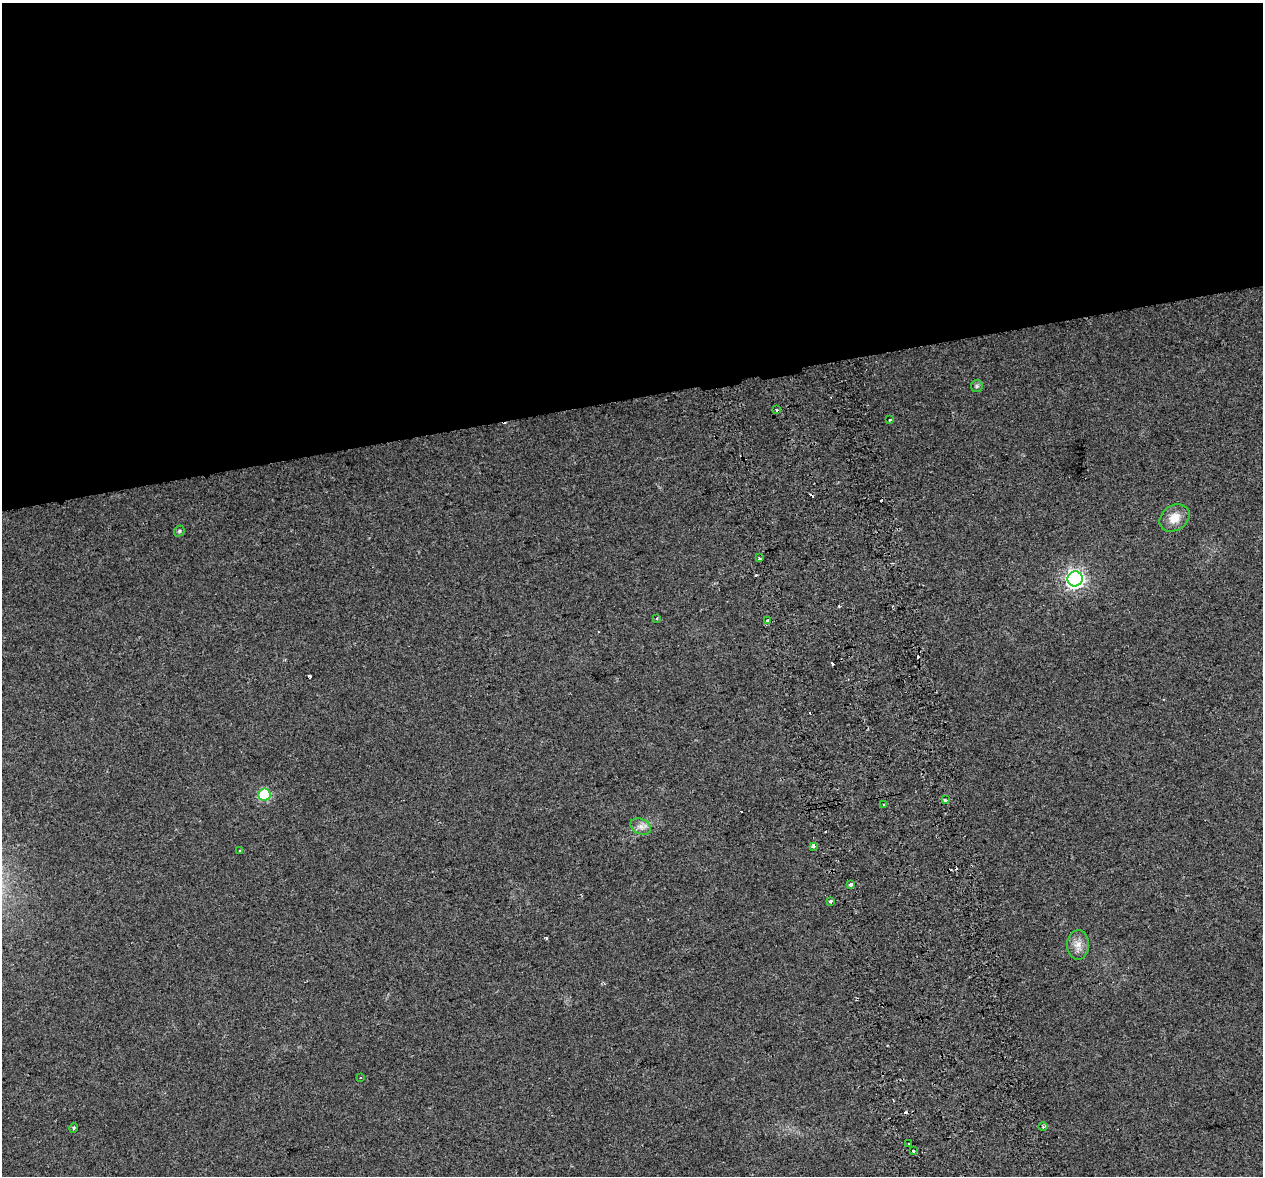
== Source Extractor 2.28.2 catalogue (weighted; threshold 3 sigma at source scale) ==
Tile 2 of 4 x 4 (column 2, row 1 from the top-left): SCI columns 1319-2579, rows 3628-4801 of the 5157 x 4856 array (HDU 1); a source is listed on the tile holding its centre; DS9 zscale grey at full resolution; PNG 1265 x 1178 px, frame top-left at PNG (2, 3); each listed source drawn as its Kron ellipse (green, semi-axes under 4 px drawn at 4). Shown black and unused: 34% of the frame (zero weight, under 2 of 3 exposures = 3% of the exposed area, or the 3 px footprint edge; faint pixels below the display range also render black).
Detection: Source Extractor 2.28.2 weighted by HDU 2 'WHT'; one run over the whole footprint, this tile lists its part. Background 0.0212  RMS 0.0071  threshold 0.0319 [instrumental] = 3 sigma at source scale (4.5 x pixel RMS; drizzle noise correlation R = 1.50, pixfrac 1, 0.0396/0.0396 arcsec/px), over >= 5 px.
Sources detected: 34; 11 cosmic-ray / hot-pixel residue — neither listed nor drawn; the other 23 listed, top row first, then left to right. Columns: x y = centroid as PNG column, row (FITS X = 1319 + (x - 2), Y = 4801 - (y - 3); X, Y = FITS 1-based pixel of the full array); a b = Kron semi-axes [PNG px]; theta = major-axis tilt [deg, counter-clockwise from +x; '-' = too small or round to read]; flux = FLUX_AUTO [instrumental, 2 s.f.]
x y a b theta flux
977 386 6 5 - 1.4
776 410 3 3 - 2.9
890 420 3 3 - 2.4
1174 518 16 12 35 9.6
179 531 6 5 - 1.1
759 558 3 3 - 1.1
1075 579 7 7 - 270
657 618 3 2 - 0.73
768 621 3 3 - 4.1
264 795 6 6 - 48
945 800 4 3 - 4
884 805 4 3 - 1.4
641 827 11 7 -26 3.7
813 846 3 3 - 5.4
240 850 3 2 - 1.6
851 885 3 3 - 4.9
830 901 3 3 - 22
1078 945 14 11 -90 6.2
360 1078 3 2 - 0.64
1043 1126 4 3 - 0.91
74 1128 5 4 - 1
909 1144 3 3 - 3.5
913 1151 3 3 - 2.6